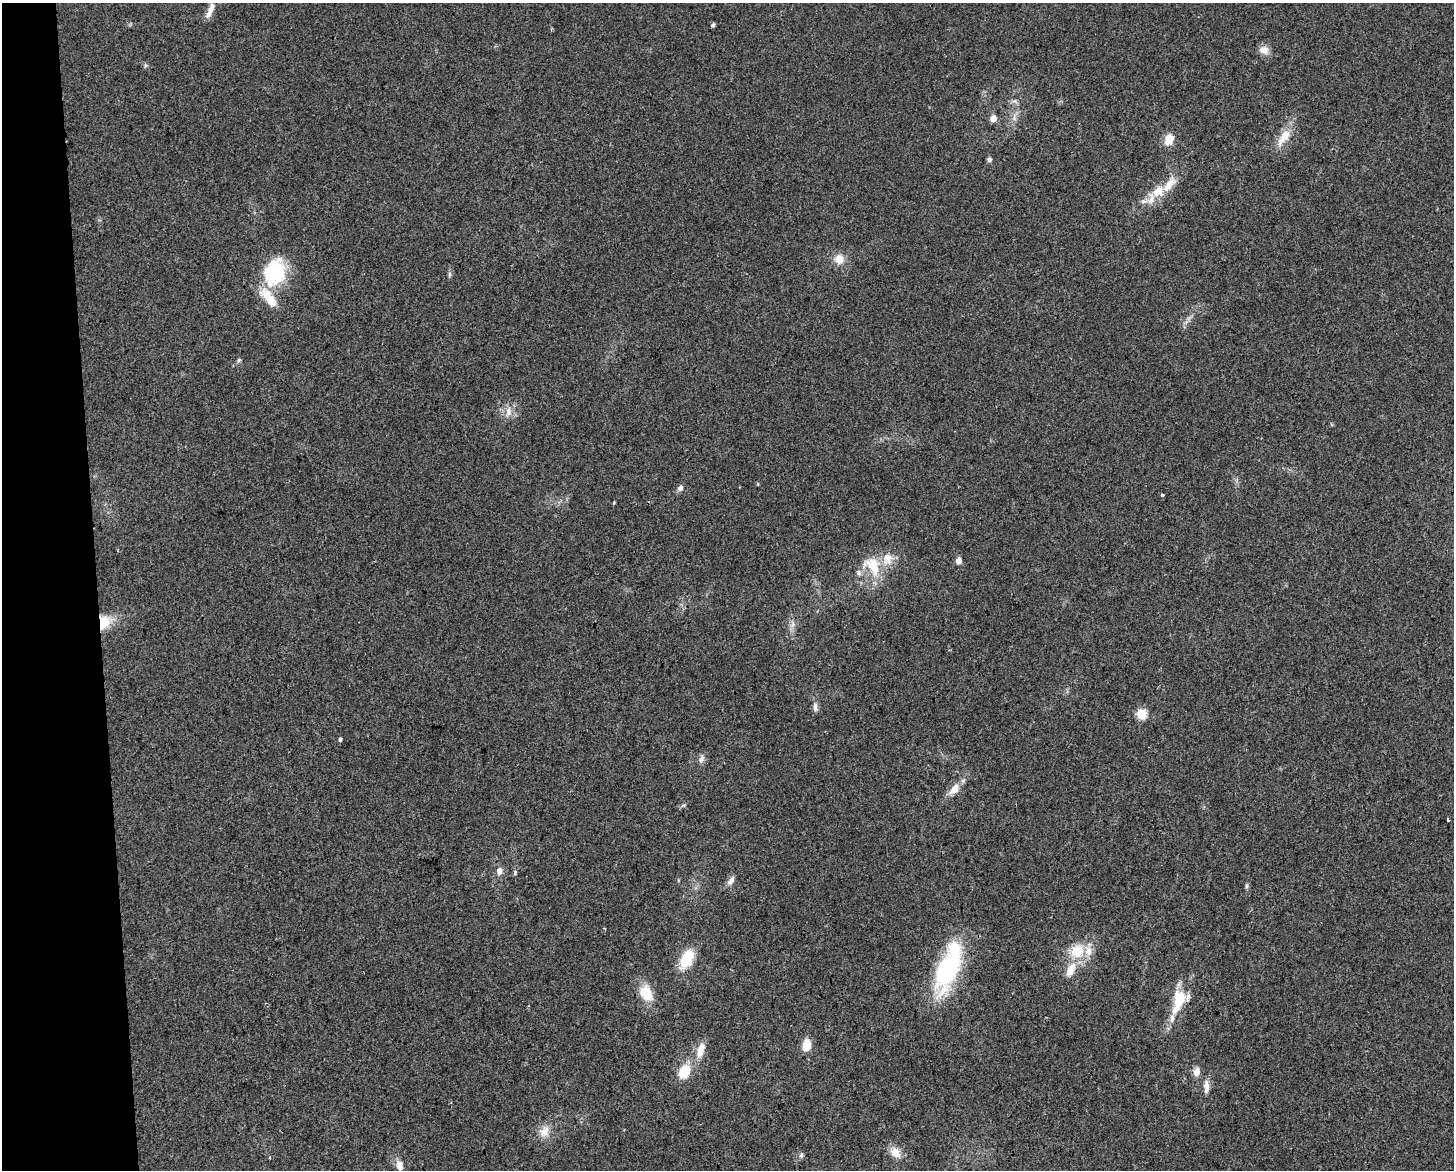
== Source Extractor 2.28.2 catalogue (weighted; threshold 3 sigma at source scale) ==
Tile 4 of 3 x 4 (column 1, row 2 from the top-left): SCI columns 14-1465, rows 2335-3502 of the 4427 x 4669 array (HDU 1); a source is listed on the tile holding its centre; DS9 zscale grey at full resolution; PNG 1456 x 1172 px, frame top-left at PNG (2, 3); no overlay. Shown black and unused: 7% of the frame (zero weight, under 2 of 3 exposures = <1% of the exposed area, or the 3 px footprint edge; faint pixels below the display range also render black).
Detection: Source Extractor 2.28.2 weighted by HDU 2 'WHT'; one run over the whole footprint, this tile lists its part. Background 0.0441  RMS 0.0067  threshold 0.0299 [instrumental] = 3 sigma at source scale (4.5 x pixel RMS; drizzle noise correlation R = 1.50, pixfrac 1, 0.0396/0.0396 arcsec/px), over >= 5 px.
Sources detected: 55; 8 inside a brighter listed object's ellipse — not listed separately; the other 47 listed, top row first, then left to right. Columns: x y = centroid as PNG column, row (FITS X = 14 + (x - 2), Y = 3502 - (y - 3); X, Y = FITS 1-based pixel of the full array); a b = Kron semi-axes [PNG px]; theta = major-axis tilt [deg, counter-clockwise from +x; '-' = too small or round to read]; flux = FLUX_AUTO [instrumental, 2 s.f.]
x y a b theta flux
209 13 15 8 60 4.2
713 25 4 3 - 1.4
1264 50 13 10 -20 5.1
1015 101 9 3 -21 1.3
993 118 5 5 - 6.8
1014 118 7 4 -72 1.6
1284 137 27 10 55 12
1169 139 12 9 67 9
989 159 4 4 - 2.5
1158 191 18 15 39 12
839 259 13 12 - 6.9
274 272 34 26 71 42
450 275 8 4 90 1.3
239 360 6 5 - 1.1
508 412 16 9 79 5.5
680 488 8 7 - 2.3
1163 495 4 3 - 0.84
614 502 4 3 - 0.57
958 561 5 5 - 5.3
873 566 29 20 -51 21
103 622 16 12 69 16
793 624 7 4 72 1.9
815 707 13 6 90 2.7
1142 714 5 5 - 37
340 739 4 4 - 3.3
701 759 11 7 67 2.9
955 789 18 10 52 7.4
1448 820 3 3 - 1.7
499 871 9 6 86 4
731 881 14 7 57 3.3
1246 886 7 4 89 1.1
1077 951 20 18 38 18
687 959 18 10 63 24
948 968 42 17 69 100
1070 971 13 9 63 7.6
646 993 18 13 -61 15
1178 1001 36 15 74 22
806 1045 12 8 84 9.7
700 1050 19 9 75 8.7
684 1072 12 8 61 21
1196 1072 9 7 79 5.3
1206 1086 16 8 -89 4.5
544 1131 17 13 62 7.8
895 1152 16 11 -45 7.1
801 1155 7 5 74 1.6
270 1157 3 2 - 0.53
399 1166 15 9 -81 5.4
Overlapping masked pixels (flux is a lower limit): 1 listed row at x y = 103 622